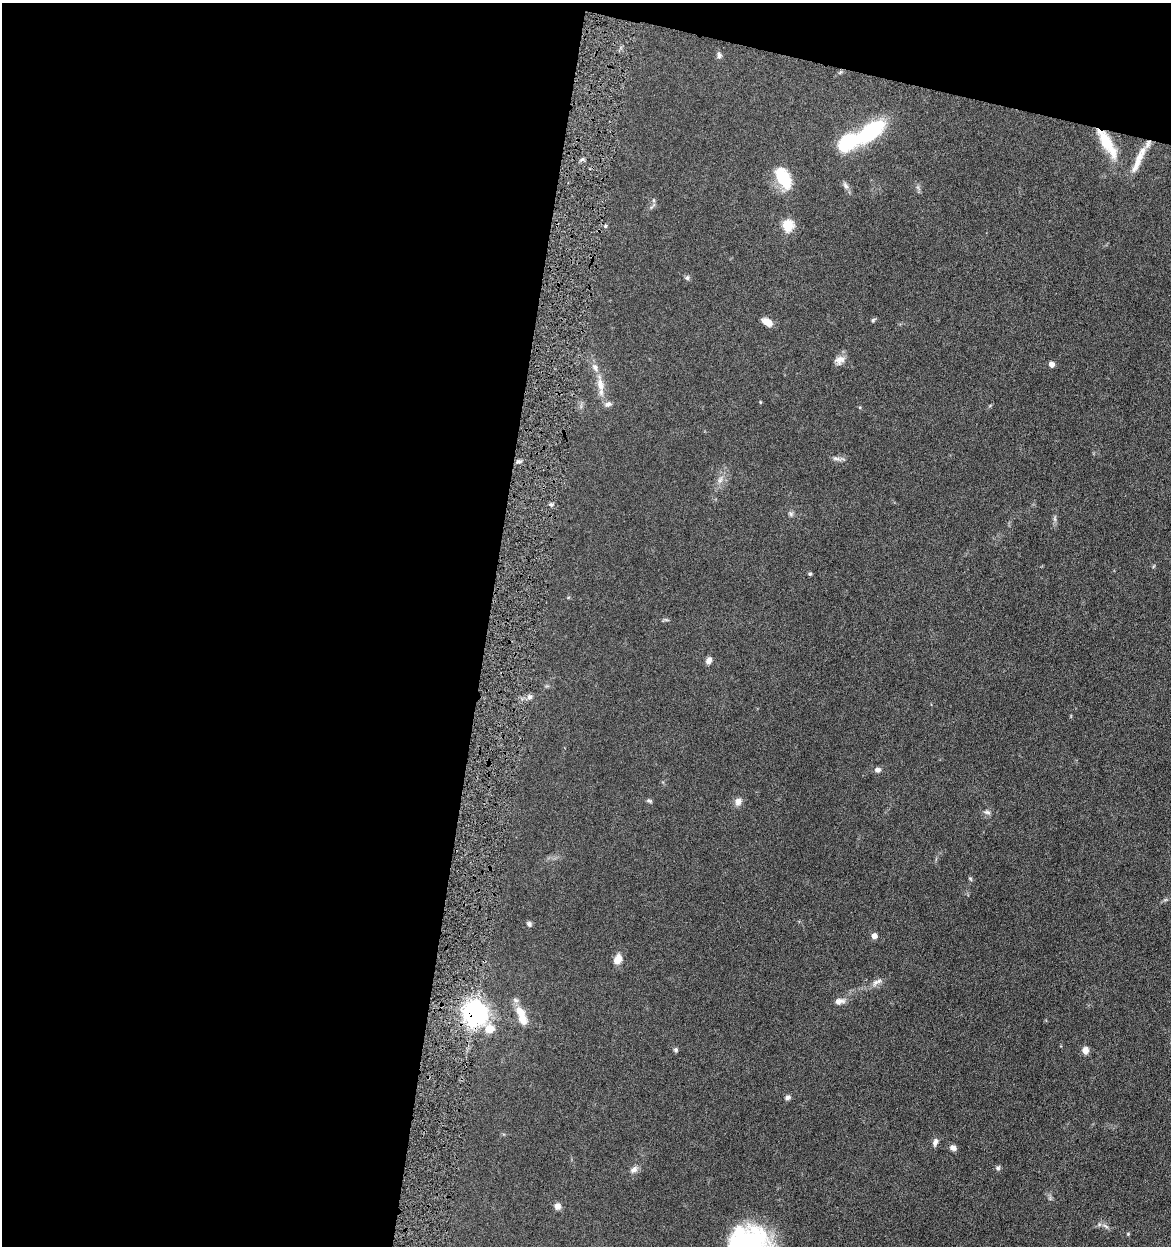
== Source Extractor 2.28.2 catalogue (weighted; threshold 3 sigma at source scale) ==
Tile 1 of 4 x 4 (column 1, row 1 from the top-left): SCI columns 242-1410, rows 3735-4978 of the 5040 x 4982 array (HDU 1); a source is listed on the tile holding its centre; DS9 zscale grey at full resolution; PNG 1173 x 1248 px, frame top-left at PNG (2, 3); no overlay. Shown black and unused: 45% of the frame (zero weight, under 4 of 8 exposures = <1% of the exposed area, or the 3 px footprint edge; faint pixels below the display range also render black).
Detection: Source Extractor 2.28.2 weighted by HDU 2 'WHT'; one run over the whole footprint, this tile lists its part. Background 0.042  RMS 0.0046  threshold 0.0189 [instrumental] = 3 sigma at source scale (4.09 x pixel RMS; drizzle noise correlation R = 1.36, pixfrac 0.8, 0.05/0.05 arcsec/px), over >= 5 px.
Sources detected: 50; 3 inside a brighter listed object's ellipse — not listed separately; the other 47 listed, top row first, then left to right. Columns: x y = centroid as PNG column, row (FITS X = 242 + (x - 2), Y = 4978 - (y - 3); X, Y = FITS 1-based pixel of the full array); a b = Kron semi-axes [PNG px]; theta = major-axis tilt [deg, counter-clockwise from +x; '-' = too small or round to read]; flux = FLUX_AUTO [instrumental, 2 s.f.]
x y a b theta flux
719 55 8 6 88 1.2
870 132 26 12 37 38
846 143 14 10 40 34
1107 143 43 12 -59 15
1139 157 20 10 63 5.5
783 178 25 14 -61 15
845 185 10 7 -57 1.4
653 200 6 4 -89 0.63
605 226 6 4 89 0.5
788 226 6 5 - 32
687 278 7 5 90 0.84
873 320 5 5 - 0.69
767 322 10 6 -31 4.6
840 360 13 11 23 3
1052 364 6 6 - 1.9
600 385 19 9 -79 4.8
608 404 10 7 14 1.4
836 458 13 5 -7 1.4
720 480 10 5 63 1.6
551 505 5 5 - 0.78
791 514 7 6 - 0.86
1055 519 7 4 -71 0.76
810 574 5 4 - 0.58
709 660 8 6 62 2
530 697 8 6 -15 1.3
877 770 7 6 - 1.5
649 801 7 4 -21 0.74
738 801 10 8 64 2.2
987 812 9 5 -10 1.1
970 879 7 4 -45 0.52
529 924 6 5 - 1
874 936 5 5 - 2.8
618 959 13 9 60 3.6
877 982 17 6 28 2.4
839 1001 14 8 4 2.3
475 1013 10 8 -50 400
521 1015 25 10 -69 7.4
676 1050 6 5 - 0.8
1085 1050 8 6 -88 2.7
787 1097 8 6 17 1.1
935 1142 10 6 68 1.7
953 1148 8 7 - 1.5
998 1168 6 6 - 0.96
634 1169 11 7 38 1.8
557 1206 7 7 - 2.2
1106 1226 10 4 -34 1.2
1128 1234 5 4 - 0.44
Overlapping masked pixels (flux is a lower limit): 2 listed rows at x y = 1107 143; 475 1013